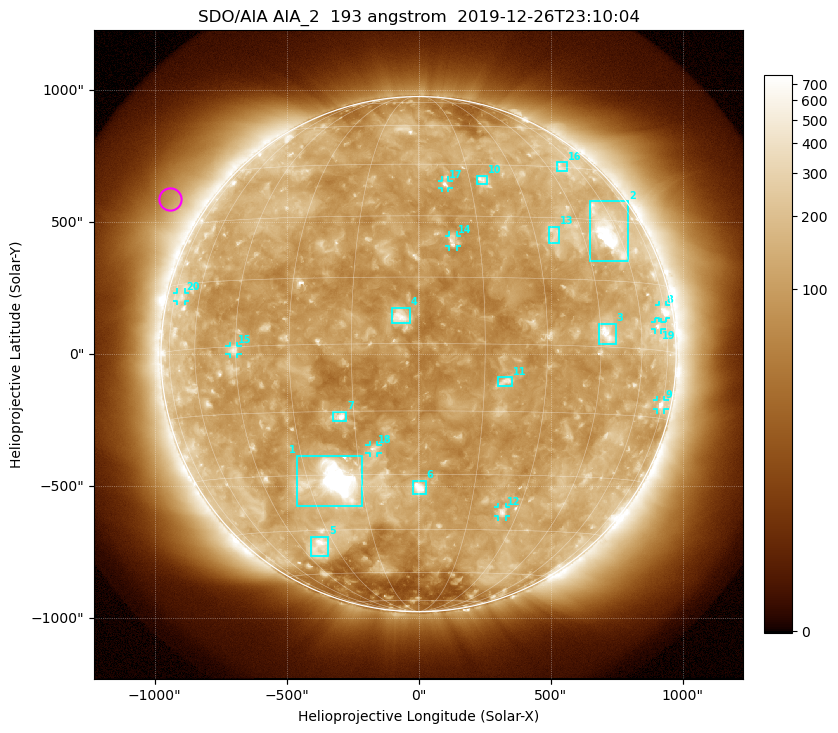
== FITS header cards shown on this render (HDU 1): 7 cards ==
TELESCOP= 'SDO/AIA'
INSTRUME= 'AIA_2'
WAVELNTH=                  193
WAVEUNIT= 'angstrom'
DATE-OBS= '2019-12-26T23:10:04.84'
CTYPE1  = 'HPLN-TAN'
CTYPE2  = 'HPLT-TAN'

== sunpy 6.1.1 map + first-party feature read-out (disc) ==
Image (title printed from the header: SDO/AIA AIA_2  193 angstrom  2019-12-26T23:10:04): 1024 x 1024 px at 2.4 arcsec/px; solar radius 976 arcsec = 407 px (full disc in frame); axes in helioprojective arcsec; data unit not stated in the header (colour bar unlabelled)
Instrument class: DISC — disc imager (sunpy class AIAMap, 193 A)
Bright regions (active regions / flare kernels): reference = the median radial profile (limb darkening/brightening removed); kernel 9 px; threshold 5 sigma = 169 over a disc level ~113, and >= 1.15x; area >= 12 px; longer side >= 10 px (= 24 arcsec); searched inside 0.97 R_sun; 27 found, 20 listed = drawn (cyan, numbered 1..; 9 of them under ~33 arcsec drawn as corner ticks so the feature stays visible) (cap 20 boxes per figure: the strongest are kept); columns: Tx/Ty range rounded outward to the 5 arcsec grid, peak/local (2 s.f.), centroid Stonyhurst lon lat
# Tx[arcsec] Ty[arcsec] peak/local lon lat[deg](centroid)
1 -460..-215 -575..-385 23 -22 -32
2 645..795 350..580 9.5 +55 +27
3 685..750 35..115 7 +47 +3
4 -100..-30 115..175 7.7 -4 +6
5 -410..-340 -765..-690 4.9 -36 -50
6 -25..30 -530..-480 8.6 +0 -33
7 -325..-270 -255..-215 8.3 -18 -16
8 910..935 135..185 5 +73 +9
9 905..930 -210..-175 4.1 +74 -12
10 220..260 640..680 4.3 +19 +40
11 300..355 -120..-85 4.7 +20 -8
12 300..330 -615..-580 4.4 +25 -40
13 495..530 420..485 2.8 +36 +26
14 115..145 405..450 4.4 +8 +24
15 -715..-685 0..30 4 -46 -1
16 520..565 690..730 2.8 +51 +45
17 85..115 630..660 4.4 +8 +39
18 -185..-155 -375..-345 4.2 -11 -24
19 895..920 90..120 3 +69 +5
20 -915..-885 200..235 2.6 -70 +12
Off-limb structures (1.02-1.3 R_sun): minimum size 162 px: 3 found; the strongest spans PA ~35..80 deg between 1.05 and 1.3 R_sun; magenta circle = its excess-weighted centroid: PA ~60 deg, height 1.14 R_sun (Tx ~-940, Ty ~590 arcsec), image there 1.9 x the reference